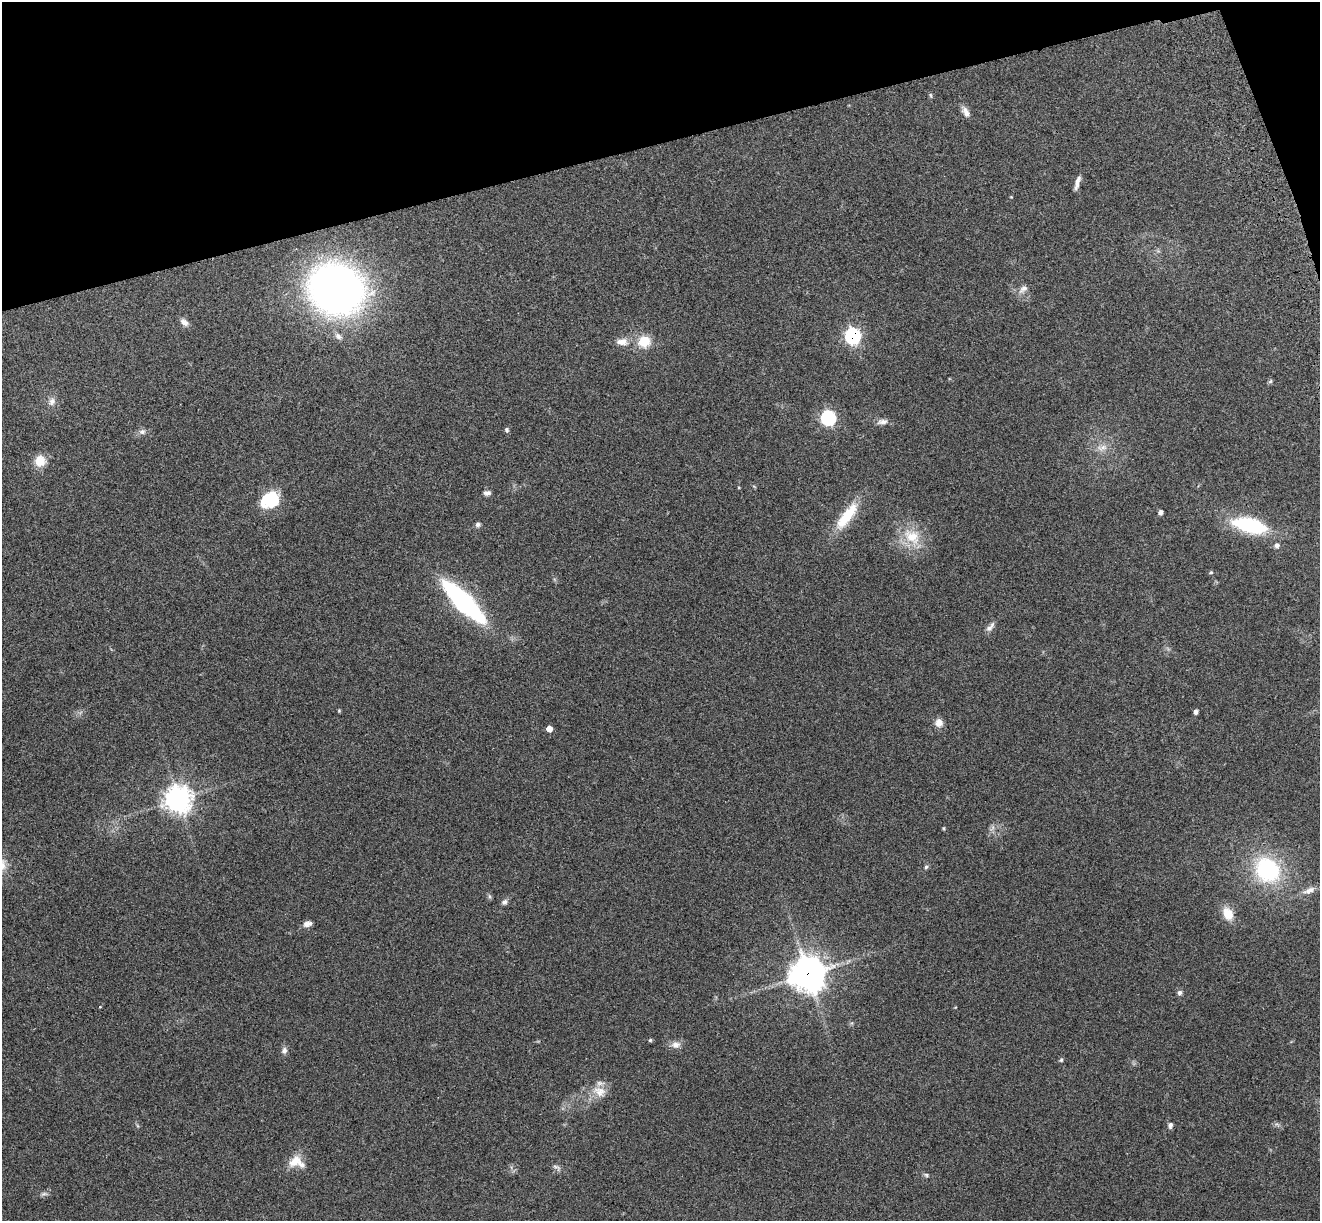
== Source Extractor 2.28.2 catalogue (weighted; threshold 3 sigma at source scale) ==
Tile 3 of 4 x 4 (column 3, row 1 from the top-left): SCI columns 2753-4070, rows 3846-5064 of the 5508 x 5378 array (HDU 1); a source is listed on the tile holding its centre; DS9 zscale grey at full resolution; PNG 1322 x 1223 px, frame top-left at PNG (2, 2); no overlay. Shown black and unused: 13% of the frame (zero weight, under 3 of 4 exposures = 6% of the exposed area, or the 3 px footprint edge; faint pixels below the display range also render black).
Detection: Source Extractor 2.28.2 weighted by HDU 2 'WHT'; one run over the whole footprint, this tile lists its part. Background 0.181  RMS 0.0079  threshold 0.0357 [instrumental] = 3 sigma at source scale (4.5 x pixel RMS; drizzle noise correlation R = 1.50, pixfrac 1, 0.05/0.05 arcsec/px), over >= 5 px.
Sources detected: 58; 1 too faint to see at this stretch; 1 cosmic-ray / hot-pixel residue — not listed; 1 inside a brighter listed object's ellipse — not listed separately; the other 55 listed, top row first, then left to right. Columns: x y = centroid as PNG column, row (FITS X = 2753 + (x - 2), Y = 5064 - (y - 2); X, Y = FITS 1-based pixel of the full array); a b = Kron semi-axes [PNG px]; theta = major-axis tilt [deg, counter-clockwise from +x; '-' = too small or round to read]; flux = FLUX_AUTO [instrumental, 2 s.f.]
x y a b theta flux
931 95 8 4 -81 1.1
966 112 15 7 -58 4.6
1077 182 16 5 74 4.4
1011 197 4 3 - 0.57
337 289 39 36 -19 530
1023 289 14 8 46 4.5
184 322 12 7 -40 4.2
338 336 11 8 -37 3.7
853 336 8 8 - 120
644 341 14 13 - 16
622 342 16 9 -1 7.2
1270 381 6 5 - 1.2
52 401 12 9 59 4.4
828 418 7 7 - 110
882 422 15 7 7 4
507 430 6 5 - 1.6
142 432 10 7 20 2.9
1102 448 16 8 11 6.5
40 461 13 13 - 12
487 493 9 6 -2 2.6
270 500 22 17 25 31
1161 512 5 4 - 2.2
847 516 41 12 53 27
478 524 7 6 - 2
1249 525 34 14 -14 64
912 537 27 20 -41 23
1277 545 7 7 - 2.6
1211 572 5 4 - 1
463 601 40 11 -45 200
990 627 16 6 50 3.6
339 710 5 4 - 0.81
1196 712 6 5 - 2
939 723 10 9 - 5.6
549 729 5 5 - 6.4
178 799 10 9 - 650
943 828 5 3 - 0.73
926 867 5 5 - 1.3
1267 870 35 30 -47 74
1309 890 19 8 20 6.2
489 896 6 4 -72 1.3
504 902 8 6 46 2.6
1228 914 13 10 -63 14
307 924 11 6 14 4
808 974 13 12 - 1100
1179 993 7 6 - 2.3
650 1040 4 4 - 1.3
676 1045 13 10 7 5
284 1051 9 7 74 3
1061 1060 6 4 74 1.3
599 1091 20 14 -22 11
1170 1125 8 5 78 2.3
295 1161 18 12 37 12
557 1167 14 6 -32 2.7
926 1175 7 5 -23 1.5
44 1194 9 5 7 2.1
Overlapping masked pixels (flux is a lower limit): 2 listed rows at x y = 853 336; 808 974